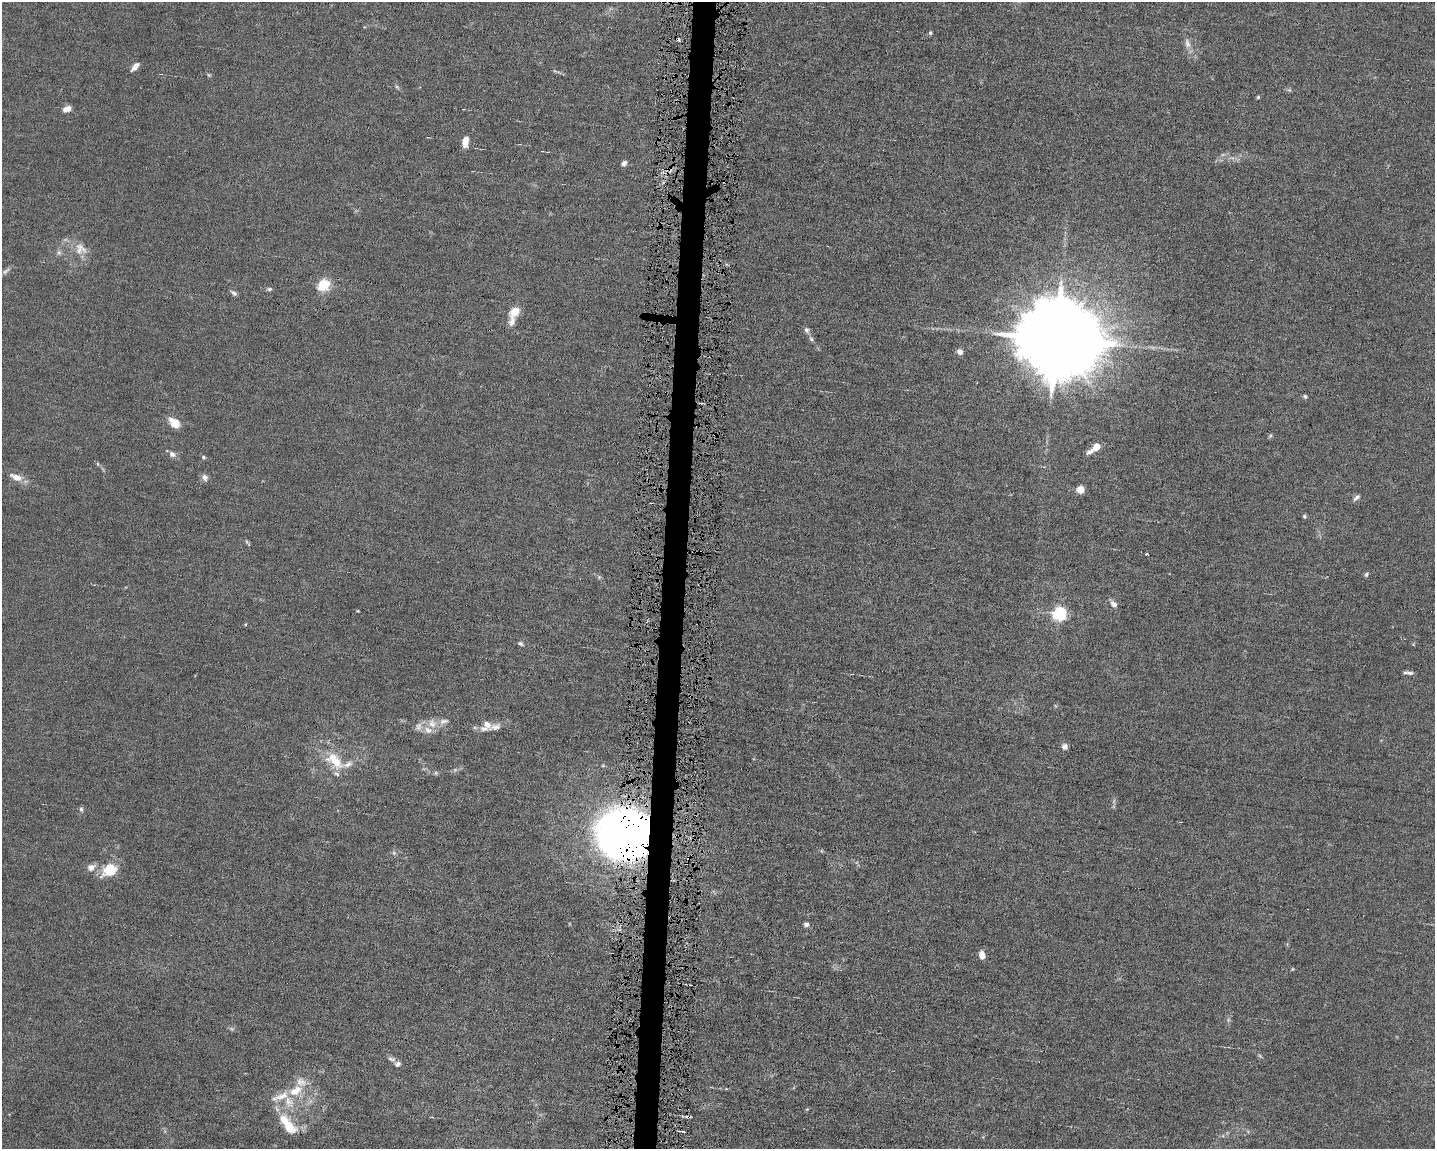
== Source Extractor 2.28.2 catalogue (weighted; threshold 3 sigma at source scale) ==
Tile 5 of 3 x 4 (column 2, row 2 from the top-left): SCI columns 1651-3083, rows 2297-3443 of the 4623 x 4591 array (HDU 1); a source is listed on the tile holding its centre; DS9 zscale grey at full resolution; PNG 1437 x 1151 px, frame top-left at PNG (2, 2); no overlay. Shown black and unused: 2% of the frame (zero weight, under 4 of 8 exposures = <1% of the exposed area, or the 3 px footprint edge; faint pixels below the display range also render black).
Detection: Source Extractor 2.28.2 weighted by HDU 2 'WHT'; one run over the whole footprint, this tile lists its part. Background 0.0144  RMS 0.0024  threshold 0.00972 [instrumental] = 3 sigma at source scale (4.09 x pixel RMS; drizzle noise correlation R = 1.36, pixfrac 0.8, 0.05/0.05 arcsec/px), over >= 5 px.
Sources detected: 82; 7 too faint to see at this stretch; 1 inside a brighter object's white glare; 2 cosmic-ray / hot-pixel residue — not listed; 9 inside a brighter listed object's ellipse — not listed separately; the other 63 listed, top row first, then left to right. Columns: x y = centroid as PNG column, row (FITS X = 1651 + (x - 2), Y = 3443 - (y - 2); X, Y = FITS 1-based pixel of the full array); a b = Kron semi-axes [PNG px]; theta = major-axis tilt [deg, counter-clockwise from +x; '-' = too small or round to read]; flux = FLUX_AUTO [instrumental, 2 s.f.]
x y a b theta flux
930 33 5 5 - 0.35
1187 43 14 7 -74 1.3
135 67 10 5 48 1.5
209 75 5 4 - 0.28
397 87 7 4 -44 0.37
1258 97 4 4 - 0.27
67 109 10 6 22 1.5
465 142 11 6 81 2.3
624 163 6 5 - 0.87
80 249 18 17 - 3.1
59 252 7 5 -69 0.53
6 271 14 5 36 0.62
323 285 6 5 - 14
269 289 7 5 9 0.42
234 293 9 5 -38 0.59
515 311 12 8 40 3.3
512 322 13 8 73 1.3
807 330 8 6 -59 0.65
811 339 8 5 -54 0.51
1056 339 25 18 -10 5100
960 352 4 4 - 2.1
1305 396 5 4 - 0.39
174 423 12 8 -45 3.4
1270 436 6 4 71 0.3
1096 447 7 6 - 3.1
1090 451 11 5 23 0.92
172 454 9 7 -33 0.96
203 457 6 5 - 0.35
98 464 6 4 -71 0.26
16 477 15 7 -21 2.3
205 477 9 7 -73 0.9
1080 490 5 5 - 6.8
1356 497 10 5 42 0.66
1304 516 5 5 - 0.36
1146 554 5 3 - 0.38
1366 575 6 4 75 0.38
599 577 5 5 - 0.33
1113 604 11 7 -44 0.95
358 611 3 3 - 0.18
1060 614 6 6 - 50
245 624 4 4 - 0.2
520 643 6 5 - 0.45
1410 673 11 5 -15 0.67
444 721 15 7 15 1.2
432 724 14 11 -60 2
418 726 12 9 74 1.1
486 726 17 11 47 2.1
1065 746 7 6 - 0.87
335 761 27 14 -43 6.1
455 770 6 4 -18 0.33
81 809 7 5 -74 0.45
625 834 41 34 -15 220
394 853 6 5 - 0.38
91 868 10 7 31 1.6
108 869 24 10 50 4.2
806 924 6 5 - 0.79
982 955 8 5 -81 1.9
1292 969 5 3 - 0.2
392 1059 12 6 -13 0.72
397 1064 7 6 - 0.74
296 1091 21 12 28 4.7
688 1117 7 3 0 0.49
289 1126 16 11 -52 5.3
Overlapping masked pixels (flux is a lower limit): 2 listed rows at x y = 625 834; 688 1117